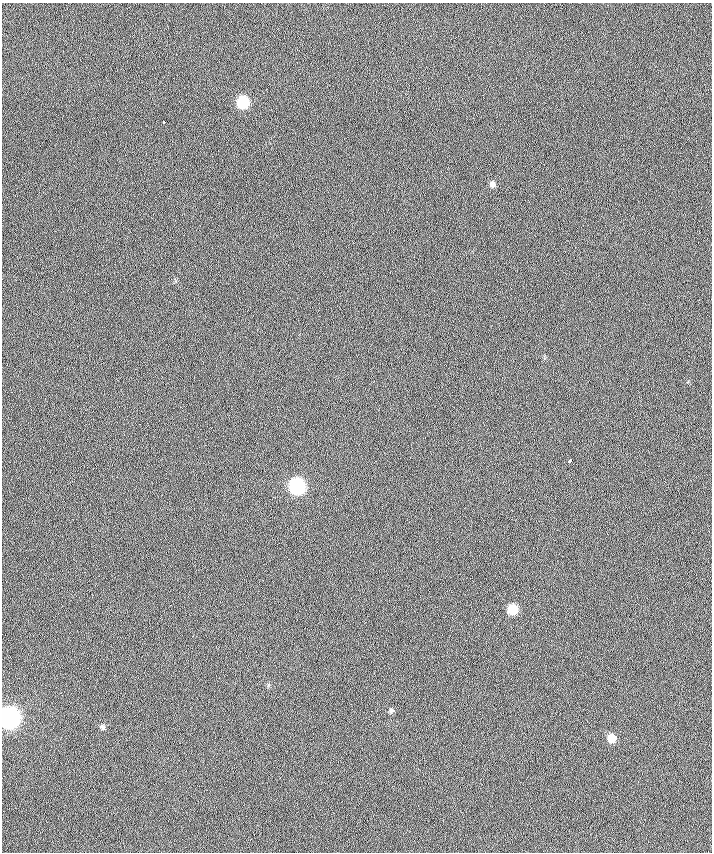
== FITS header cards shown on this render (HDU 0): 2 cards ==
NAXIS1  =                  710 /
NAXIS2  =                  850 /

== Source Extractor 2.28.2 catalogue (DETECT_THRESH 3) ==
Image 710 x 850 px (HDU 0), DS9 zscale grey, 1 PNG px = 1 image px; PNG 714 x 854 px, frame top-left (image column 1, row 850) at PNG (2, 3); no overlay
Background -0.137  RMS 9.5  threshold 28.5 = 3 sigma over >= 5 px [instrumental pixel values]
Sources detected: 11; all 11 listed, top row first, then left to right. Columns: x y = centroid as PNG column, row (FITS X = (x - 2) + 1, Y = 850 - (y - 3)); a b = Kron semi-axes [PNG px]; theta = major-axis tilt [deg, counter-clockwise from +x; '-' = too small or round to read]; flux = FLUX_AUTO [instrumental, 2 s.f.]
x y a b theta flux
243 102 8 8 - 33000
164 122 3 3 - 3800
492 184 7 7 - 2200
569 461 4 3 - 8400
297 486 9 9 - 100000
513 609 8 8 - 16000
391 710 7 6 - 1400
9 718 10 9 - 330000
102 727 8 7 - 1800
611 738 9 8 - 7600
254 835 3 2 - 990
At the frame edge (FLAGS 8, measured only in part): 1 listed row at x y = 9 718